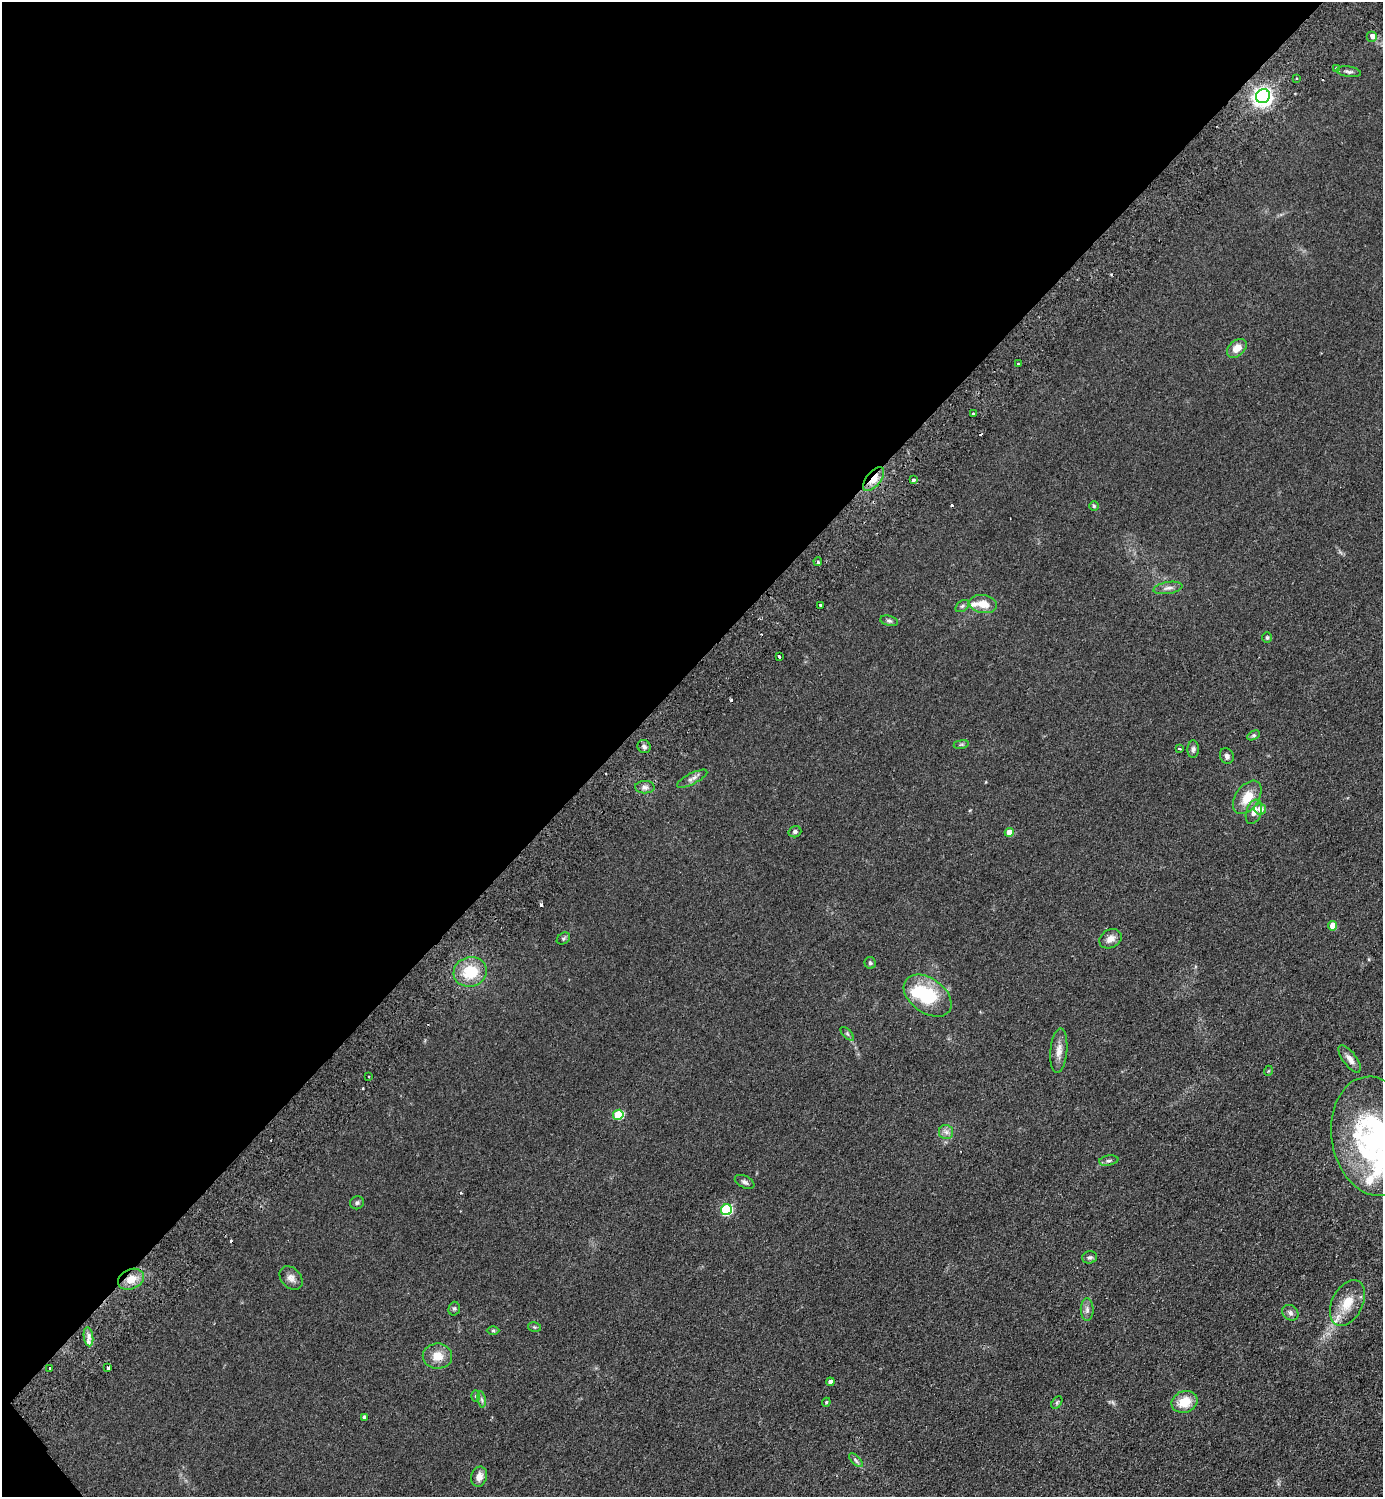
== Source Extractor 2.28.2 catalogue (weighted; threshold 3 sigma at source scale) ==
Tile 5 of 4 x 4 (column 1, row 2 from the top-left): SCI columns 343-1723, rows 3037-4531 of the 6066 x 6071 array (HDU 1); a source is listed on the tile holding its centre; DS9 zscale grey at full resolution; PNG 1385 x 1499 px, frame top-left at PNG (2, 2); each listed source drawn as its Kron ellipse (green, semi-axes under 4 px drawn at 4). Shown black and unused: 45% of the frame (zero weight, under 2 of 3 exposures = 3% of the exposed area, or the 3 px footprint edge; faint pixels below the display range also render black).
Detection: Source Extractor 2.28.2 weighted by HDU 2 'WHT'; one run over the whole footprint, this tile lists its part. Background 0.0686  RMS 0.0096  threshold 0.043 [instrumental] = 3 sigma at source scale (4.5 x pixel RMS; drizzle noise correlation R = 1.50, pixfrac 1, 0.05/0.05 arcsec/px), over >= 5 px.
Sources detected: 85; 2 inside a brighter object's white glare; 7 cosmic-ray / hot-pixel residue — neither listed nor drawn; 4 inside a brighter listed object's ellipse — not listed separately; the other 72 listed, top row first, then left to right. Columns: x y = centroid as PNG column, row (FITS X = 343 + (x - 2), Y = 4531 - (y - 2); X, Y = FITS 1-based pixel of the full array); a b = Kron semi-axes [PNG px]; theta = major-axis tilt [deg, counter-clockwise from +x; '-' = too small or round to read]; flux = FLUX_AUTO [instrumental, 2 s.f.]
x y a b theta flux
1372 36 5 5 - 4.7
1336 68 4 3 - 2.1
1349 72 12 5 -8 2.9
1297 78 3 2 - 1.2
1263 96 7 6 - 420
1237 348 11 7 42 10
1018 364 3 2 - 1.9
973 414 3 3 - 4.3
874 479 14 7 52 12
913 480 3 3 - 5.5
1094 506 4 4 - 1.1
818 562 4 3 - 1.4
1168 588 14 6 9 4
983 604 14 9 -8 13
820 605 3 3 - 2.9
962 606 8 5 36 1.9
889 621 9 5 -13 2.1
1267 638 5 5 - 1.3
779 657 3 3 - 3.4
1254 735 7 4 31 1.4
961 744 8 4 9 1.3
644 746 7 6 - 2.5
1179 748 3 3 - 1.9
1193 749 9 5 87 2.4
1227 756 8 7 - 2.9
692 779 17 5 26 4.1
645 787 9 6 -1 3.2
1247 797 19 11 55 17
1260 809 6 5 - 6.6
1254 812 13 7 71 6.2
795 832 6 5 - 2.6
1009 832 4 4 - 12
1333 926 5 4 - 15
563 938 7 5 35 1.6
1110 939 12 9 27 6.6
870 963 6 5 - 1.6
470 972 17 14 18 27
928 996 27 17 -36 53
847 1034 8 3 -45 1.4
1059 1051 22 8 85 8.2
1350 1059 16 6 -54 6
1268 1071 5 3 - 0.75
368 1076 2 2 - 0.9
618 1115 5 5 - 42
946 1132 7 7 - 3.4
1374 1136 60 42 -80 190
1109 1161 10 5 10 2.3
745 1182 10 6 -27 2.7
357 1203 7 6 - 1.9
727 1210 5 5 - 79
1090 1257 7 6 - 2.2
291 1278 13 9 -47 5.3
131 1279 13 10 24 11
1347 1303 24 15 63 19
454 1309 7 5 74 1.7
1087 1310 11 6 -90 3.5
1290 1313 9 7 -40 3
534 1327 6 5 - 1.3
493 1331 6 4 1 1.1
88 1337 9 4 -82 3.9
437 1356 15 12 -1 12
49 1368 3 3 - 2
108 1368 4 3 - 3.8
830 1382 4 4 - 5.7
476 1396 6 4 -89 1.2
482 1399 8 4 -80 1.8
826 1402 4 4 - 1.2
1057 1402 7 4 57 1.3
1184 1402 13 10 20 18
364 1417 4 3 - 1.8
856 1460 9 3 -46 1.8
479 1477 10 7 74 6.7
Overlapping masked pixels (flux is a lower limit): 2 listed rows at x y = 874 479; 131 1279
Isophote crosses this tile's border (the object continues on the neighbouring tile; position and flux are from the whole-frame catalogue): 1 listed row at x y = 1374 1136